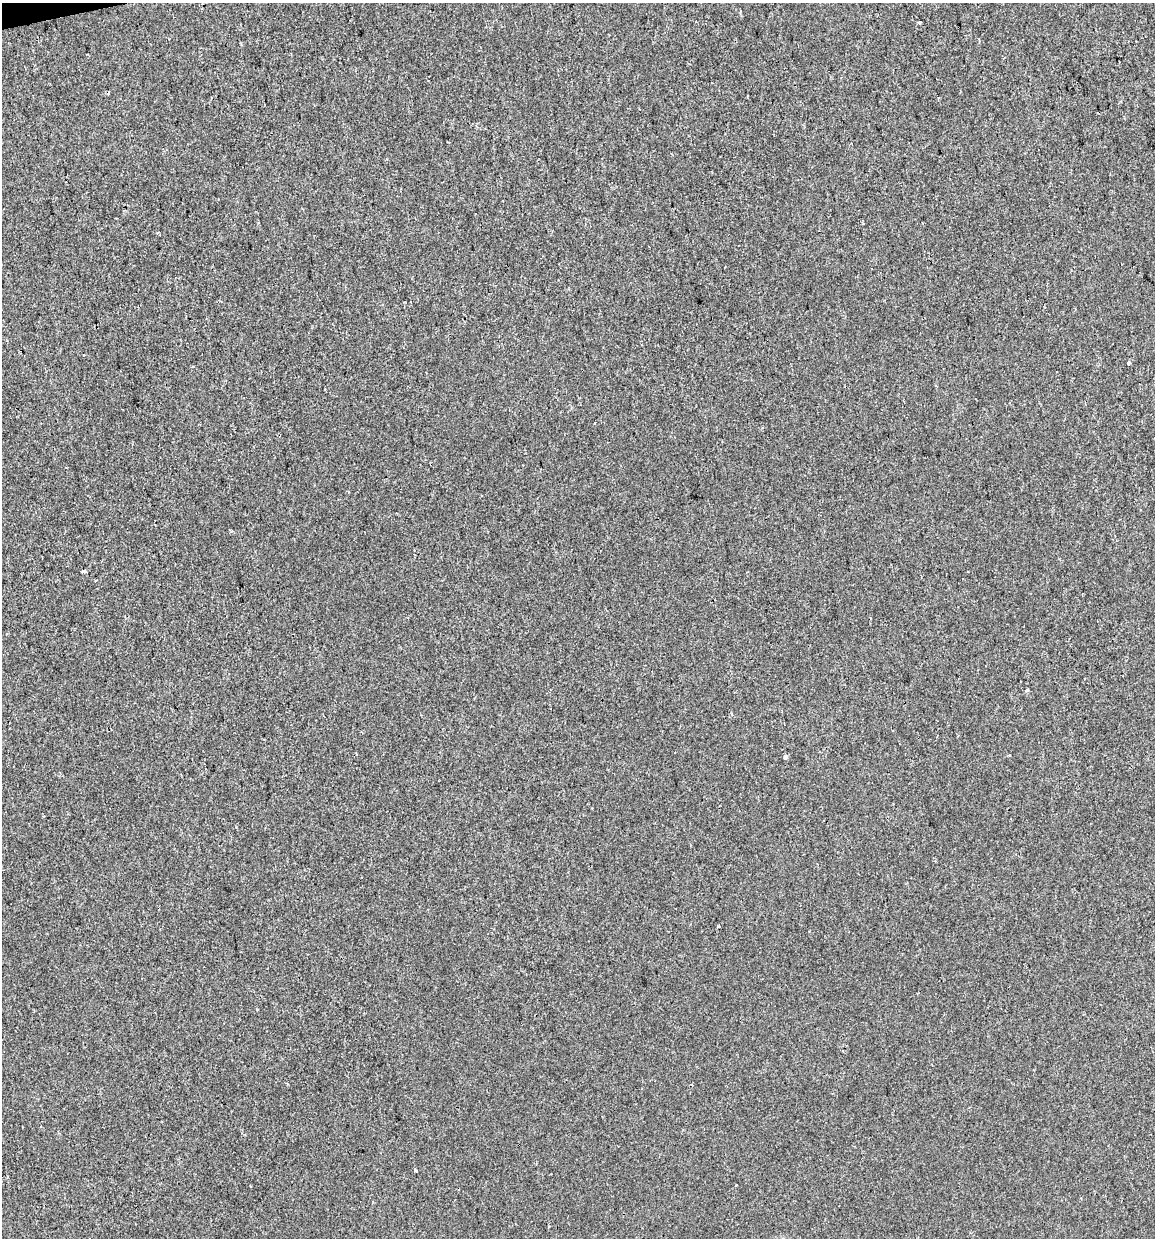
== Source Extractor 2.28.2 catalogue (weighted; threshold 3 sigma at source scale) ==
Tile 11 of 4 x 4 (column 3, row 3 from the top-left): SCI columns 2340-3492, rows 1237-2472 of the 4724 x 4944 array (HDU 1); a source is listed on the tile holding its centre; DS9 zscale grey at full resolution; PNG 1157 x 1240 px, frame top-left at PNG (2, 3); no overlay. Shown black and unused: <1% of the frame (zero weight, under 2 of 3 exposures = <1% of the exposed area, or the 3 px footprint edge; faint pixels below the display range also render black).
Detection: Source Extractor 2.28.2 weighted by HDU 2 'WHT'; one run over the whole footprint, this tile lists its part. Background -8.66e-04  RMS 0.0043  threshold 0.0192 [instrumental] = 3 sigma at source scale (4.5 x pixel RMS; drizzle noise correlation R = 1.50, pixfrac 1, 0.0396/0.0396 arcsec/px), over >= 5 px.
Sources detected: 11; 2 cosmic-ray / hot-pixel residue — not listed; the other 9 listed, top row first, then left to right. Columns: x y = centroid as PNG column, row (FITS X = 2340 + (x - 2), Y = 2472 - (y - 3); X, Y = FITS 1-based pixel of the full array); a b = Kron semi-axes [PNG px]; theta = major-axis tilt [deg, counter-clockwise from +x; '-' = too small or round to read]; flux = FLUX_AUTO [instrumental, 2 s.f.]
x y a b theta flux
919 22 4 3 - 1.1
84 355 3 2 - 0.69
1129 363 4 3 - 2.1
84 572 4 3 - 1.2
1027 690 3 3 - 1.5
785 757 4 4 - 2.4
718 926 3 3 - 0.57
416 1171 3 3 - 1.9
736 1185 3 3 - 0.45